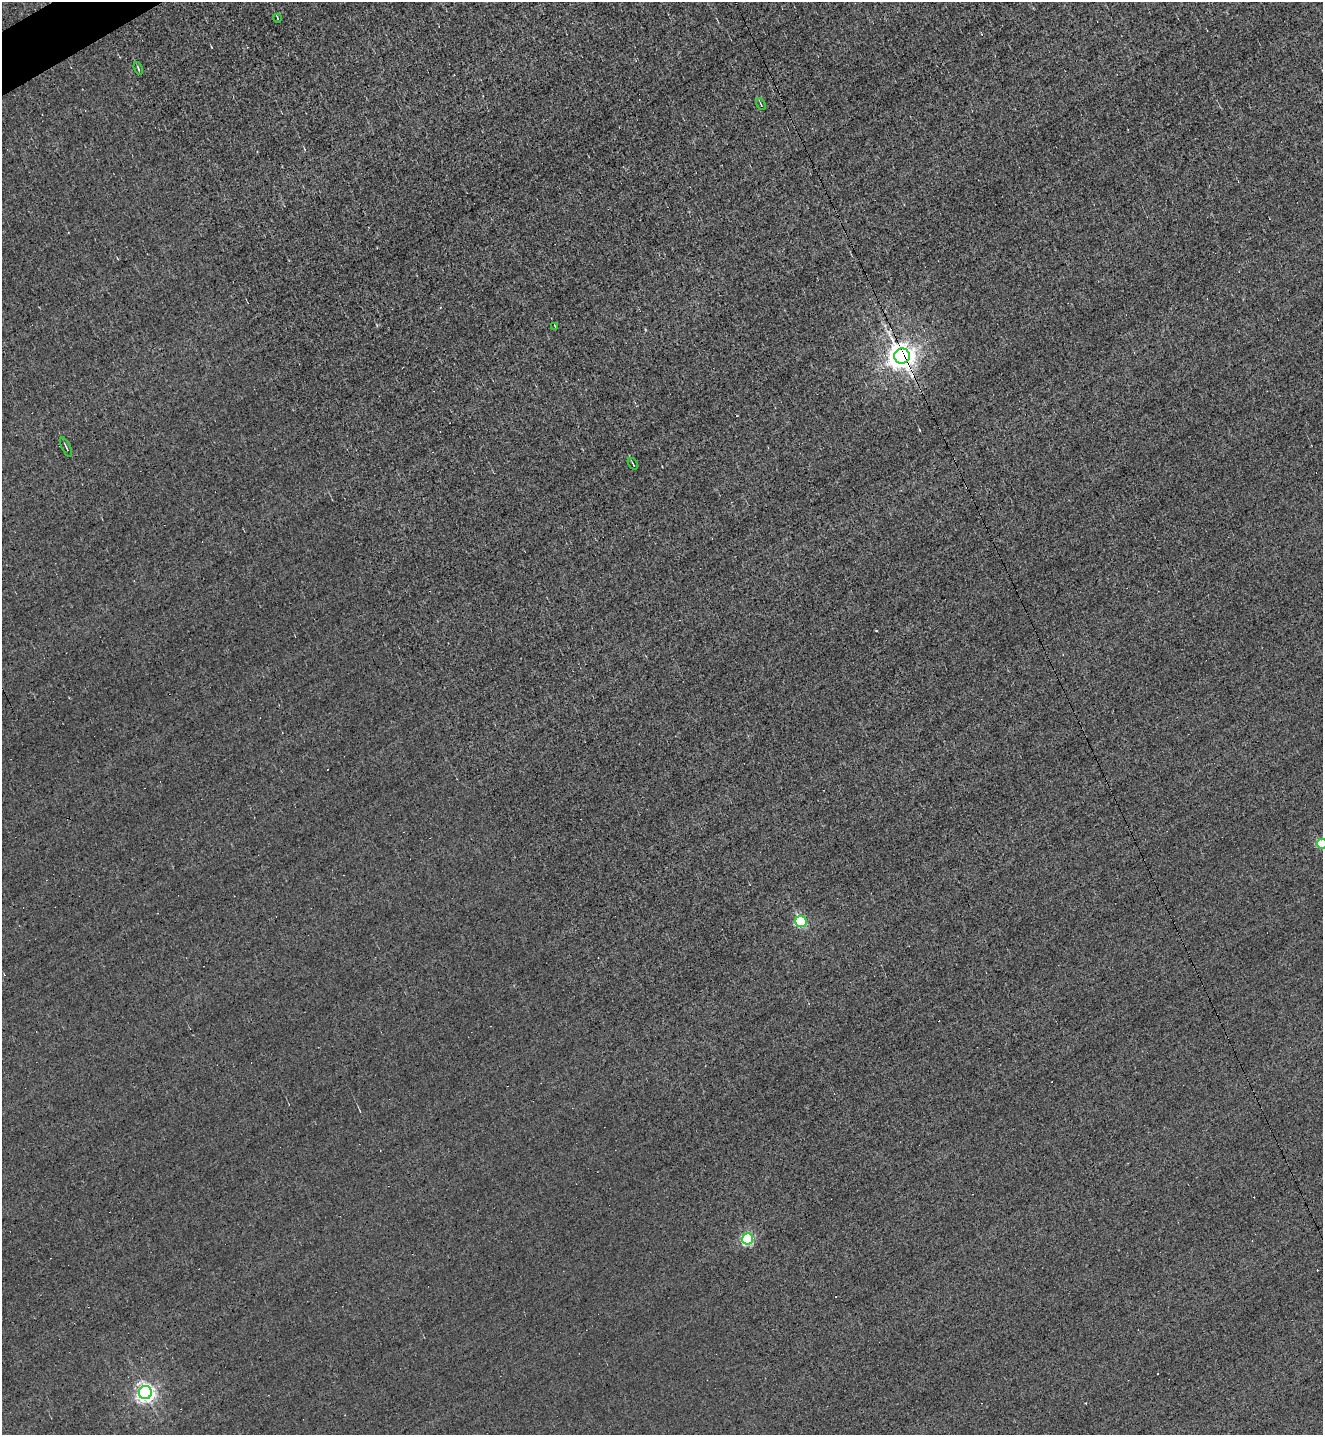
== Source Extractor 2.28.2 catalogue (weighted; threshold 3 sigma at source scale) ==
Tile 11 of 4 x 4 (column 3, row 3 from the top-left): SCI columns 2796-4116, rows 1434-2866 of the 5725 x 5731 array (HDU 1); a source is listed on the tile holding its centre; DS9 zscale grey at full resolution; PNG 1325 x 1437 px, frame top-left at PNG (2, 2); each listed source drawn as its Kron ellipse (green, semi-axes under 4 px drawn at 4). Shown black and unused: <1% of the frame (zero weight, under 3 of 5 exposures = <1% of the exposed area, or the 3 px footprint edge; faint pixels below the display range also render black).
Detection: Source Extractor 2.28.2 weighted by HDU 2 'WHT'; one run over the whole footprint, this tile lists its part. Background 6.80e-04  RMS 0.043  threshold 0.194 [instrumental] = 3 sigma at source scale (4.5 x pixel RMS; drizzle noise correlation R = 1.50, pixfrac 1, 0.05/0.05 arcsec/px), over >= 5 px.
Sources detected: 18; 7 cosmic-ray / hot-pixel residue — neither listed nor drawn; the other 11 listed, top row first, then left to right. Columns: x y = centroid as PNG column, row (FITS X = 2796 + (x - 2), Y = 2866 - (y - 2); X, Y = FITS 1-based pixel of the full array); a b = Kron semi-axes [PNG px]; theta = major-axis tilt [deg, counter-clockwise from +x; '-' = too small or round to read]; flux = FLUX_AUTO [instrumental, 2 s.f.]
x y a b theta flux
277 18 4 3 - 3.3
138 68 6 2 -70 5.6
761 104 6 2 -58 4.1
555 326 4 2 - 3.3
902 356 8 7 - 6700
66 447 10 2 -65 6.5
633 464 6 2 -56 5.3
1322 844 5 5 - 200
801 922 6 5 - 470
748 1239 5 5 - 610
145 1392 6 6 - 2200
Overlapping masked pixels (flux is a lower limit): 1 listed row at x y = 902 356
Isophote crosses this tile's border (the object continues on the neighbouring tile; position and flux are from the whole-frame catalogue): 1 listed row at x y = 1322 844
Unlisted compact peaks at least as high as the median listed source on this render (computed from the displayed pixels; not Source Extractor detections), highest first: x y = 876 630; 1085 1403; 377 325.